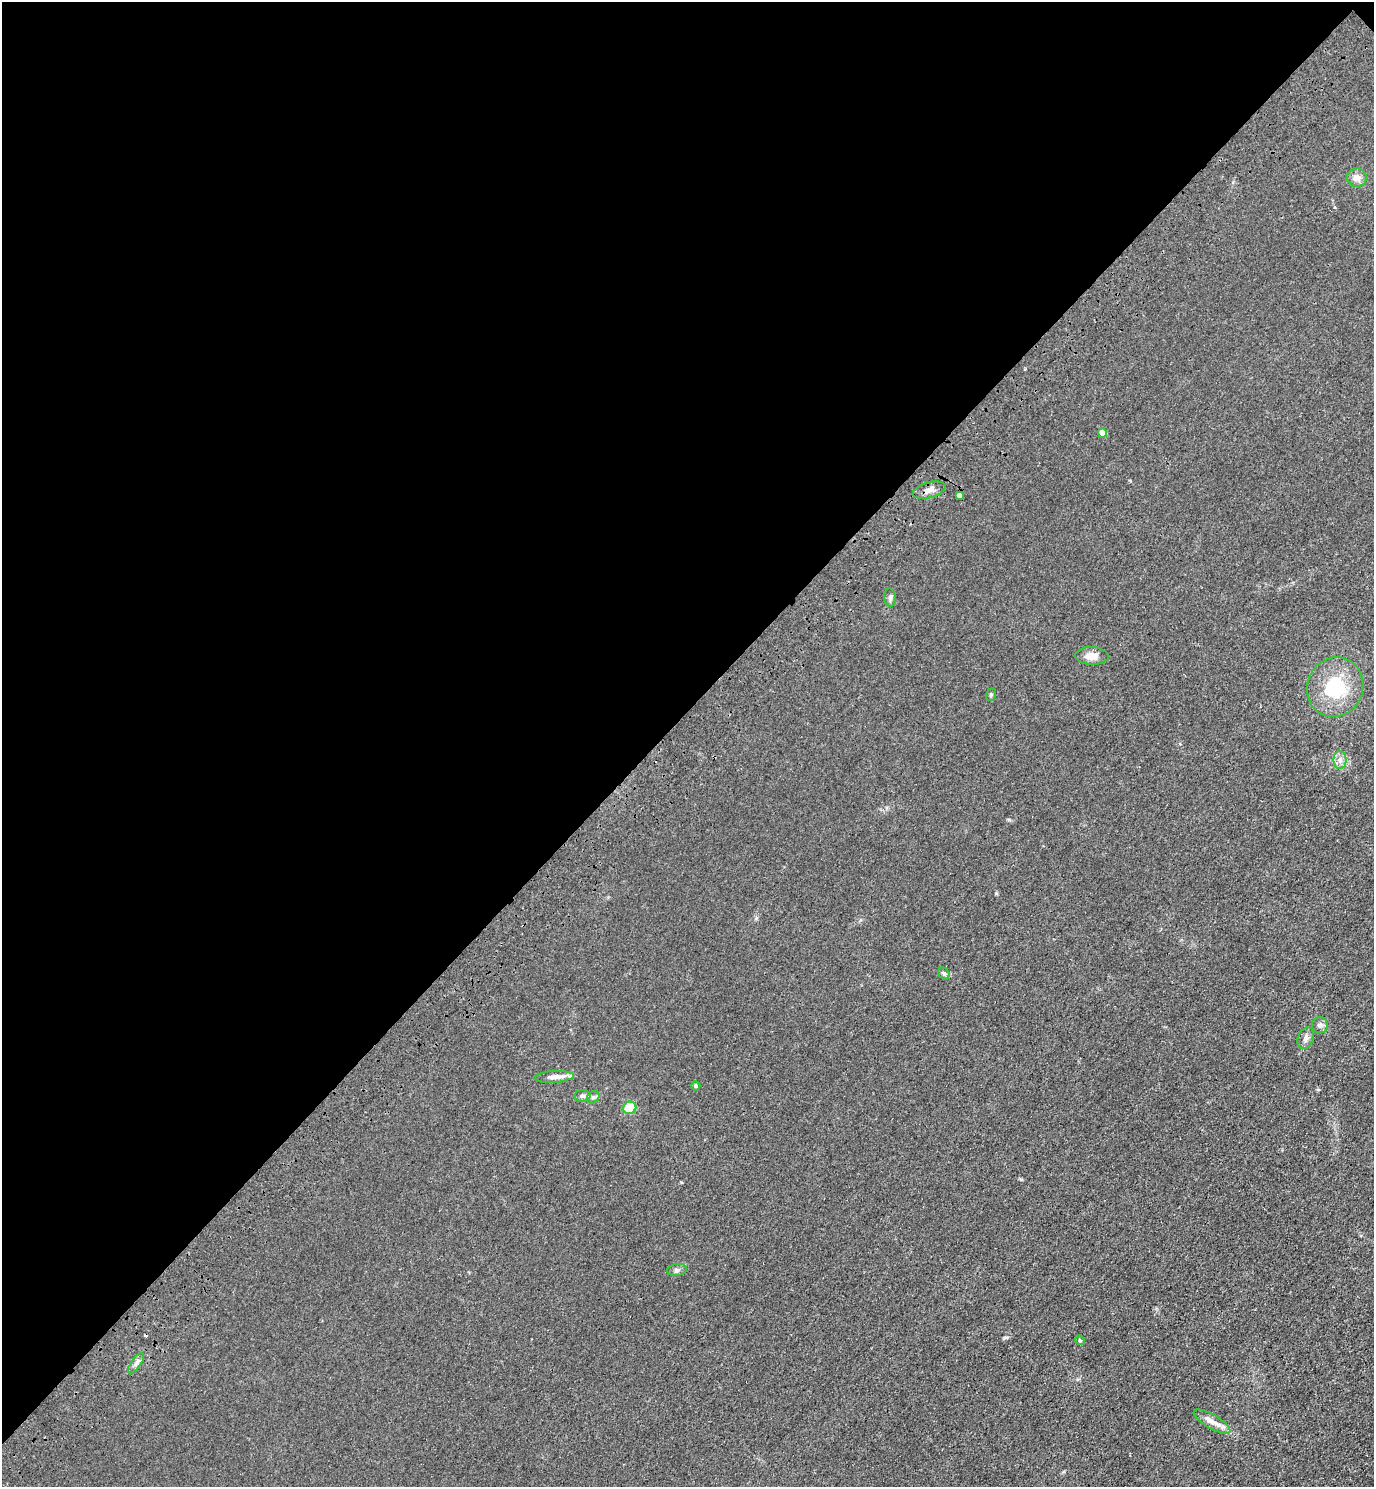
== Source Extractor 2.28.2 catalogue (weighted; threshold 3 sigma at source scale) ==
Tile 2 of 4 x 4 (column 2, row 1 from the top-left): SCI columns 1753-3124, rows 4544-6028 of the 6111 x 6115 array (HDU 1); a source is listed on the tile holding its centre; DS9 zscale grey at full resolution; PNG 1376 x 1489 px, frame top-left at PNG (2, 2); each listed source drawn as its Kron ellipse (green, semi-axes under 4 px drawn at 4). Shown black and unused: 48% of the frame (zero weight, under 3 of 4 exposures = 6% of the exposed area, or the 3 px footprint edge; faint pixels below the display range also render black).
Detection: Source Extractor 2.28.2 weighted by HDU 2 'WHT'; one run over the whole footprint, this tile lists its part. Background 0.0215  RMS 0.0053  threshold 0.0238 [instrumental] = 3 sigma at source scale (4.5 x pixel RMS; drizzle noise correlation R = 1.50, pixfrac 1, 0.05/0.05 arcsec/px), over >= 5 px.
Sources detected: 22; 1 cosmic-ray / hot-pixel residue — neither listed nor drawn; the other 21 listed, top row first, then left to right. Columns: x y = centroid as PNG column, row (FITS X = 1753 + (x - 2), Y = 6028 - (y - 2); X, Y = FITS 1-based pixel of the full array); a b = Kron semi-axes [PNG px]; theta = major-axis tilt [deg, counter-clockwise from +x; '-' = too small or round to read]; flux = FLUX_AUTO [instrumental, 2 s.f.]
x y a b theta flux
1357 178 9 9 - 3.4
1103 433 4 4 - 5.9
929 490 17 7 16 3.6
959 495 4 4 - 1.9
890 598 9 5 -84 1.2
1092 656 17 9 -3 4.9
1335 687 30 28 67 30
991 695 6 5 - 0.75
1340 760 9 6 -89 2.4
944 974 6 5 - 0.91
1320 1025 8 8 - 1.9
1306 1038 11 7 65 2.3
554 1077 19 6 4 3.6
696 1086 4 4 - 0.81
582 1096 8 6 0 1.4
593 1097 7 5 43 1.1
630 1108 7 6 - 11
677 1270 10 6 8 1.5
1080 1340 5 4 - 0.6
136 1363 12 5 54 1.8
1212 1422 21 7 -30 4.4
Unlisted compact peaks at least as high as the median listed source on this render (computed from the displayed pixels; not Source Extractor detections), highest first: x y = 1021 1179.